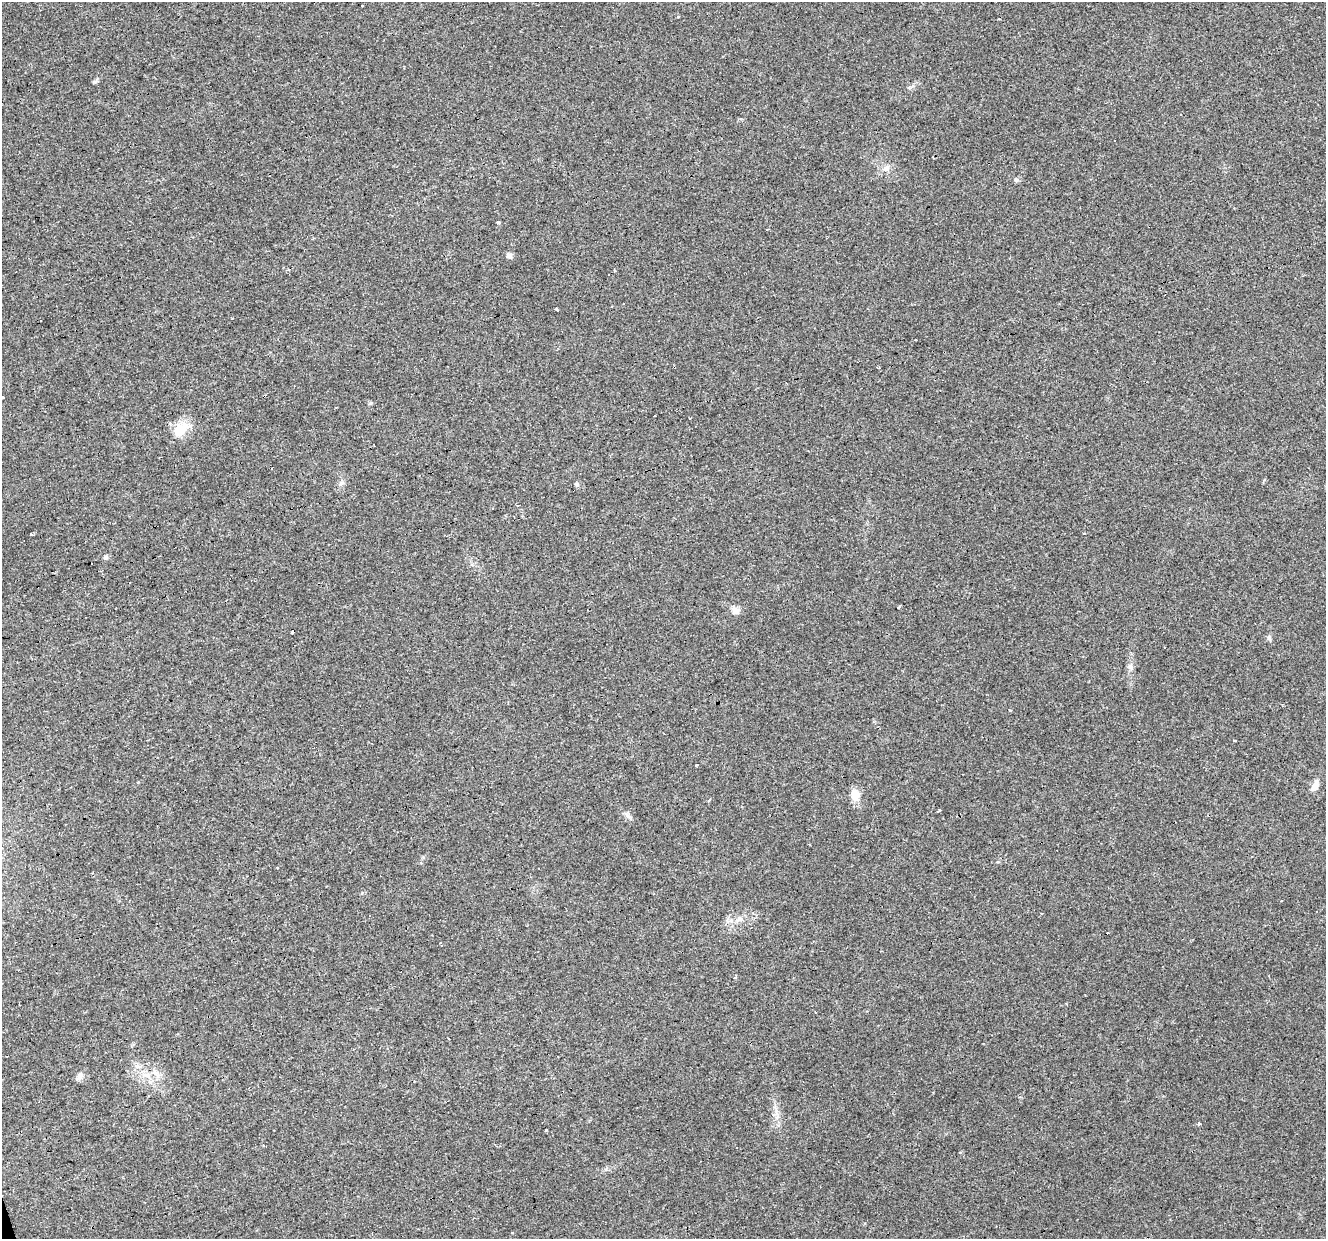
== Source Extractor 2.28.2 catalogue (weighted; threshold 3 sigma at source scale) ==
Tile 7 of 4 x 4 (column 3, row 2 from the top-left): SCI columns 2647-3970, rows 2576-3812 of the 5293 x 5105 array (HDU 1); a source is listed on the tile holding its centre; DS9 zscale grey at full resolution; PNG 1328 x 1241 px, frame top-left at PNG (2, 2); no overlay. Shown black and unused: <1% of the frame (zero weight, under 3 of 4 exposures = <1% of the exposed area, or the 3 px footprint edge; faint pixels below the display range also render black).
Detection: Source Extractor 2.28.2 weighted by HDU 2 'WHT'; one run over the whole footprint, this tile lists its part. Background 0.0222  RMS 0.0032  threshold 0.0146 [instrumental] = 3 sigma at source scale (4.5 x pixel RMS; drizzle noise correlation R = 1.50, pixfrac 1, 0.0396/0.0396 arcsec/px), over >= 5 px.
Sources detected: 48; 12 cosmic-ray / hot-pixel residue — not listed; the other 36 listed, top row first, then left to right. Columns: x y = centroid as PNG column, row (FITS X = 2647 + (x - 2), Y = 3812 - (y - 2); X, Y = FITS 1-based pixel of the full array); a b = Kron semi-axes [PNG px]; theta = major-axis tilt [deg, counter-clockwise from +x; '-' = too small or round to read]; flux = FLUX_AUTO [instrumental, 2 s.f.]
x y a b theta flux
95 82 7 4 19 0.51
1181 115 3 3 - 0.79
886 168 10 8 29 1.6
1017 180 6 5 - 0.58
499 223 4 3 - 0.73
767 229 3 2 - 0.48
509 255 8 6 -22 0.98
624 303 3 3 - 0.92
557 309 3 3 - 1.3
3 397 3 3 - 1
184 427 26 11 6 5.2
577 484 5 4 - 0.58
31 534 3 3 - 1.3
106 557 5 5 - 0.74
898 607 3 3 - 1.5
735 611 11 9 -42 1.9
291 632 3 3 - 0.82
1269 637 7 5 -89 0.75
1131 667 9 4 -81 0.87
1009 709 3 3 - 1.7
1235 740 3 3 - 1.6
1315 786 15 7 67 2.1
855 795 12 10 -81 3.6
938 811 5 3 - 1.3
627 815 13 4 -46 1
278 867 3 3 - 0.36
1281 901 2 2 - 0.37
1042 914 3 3 - 0.38
739 919 9 6 36 1.2
735 977 3 3 - 0.76
448 1038 3 2 - 0.37
147 1075 9 6 -7 1.5
80 1076 11 7 56 1.4
1199 1124 3 3 - 4.4
547 1130 3 3 - 1.5
495 1144 4 3 - 0.29
Isophote crosses this tile's border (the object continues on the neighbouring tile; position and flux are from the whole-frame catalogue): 1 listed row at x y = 3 397
Unlisted compact peaks at least as high as the median listed source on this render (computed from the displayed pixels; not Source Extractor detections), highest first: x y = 371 403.